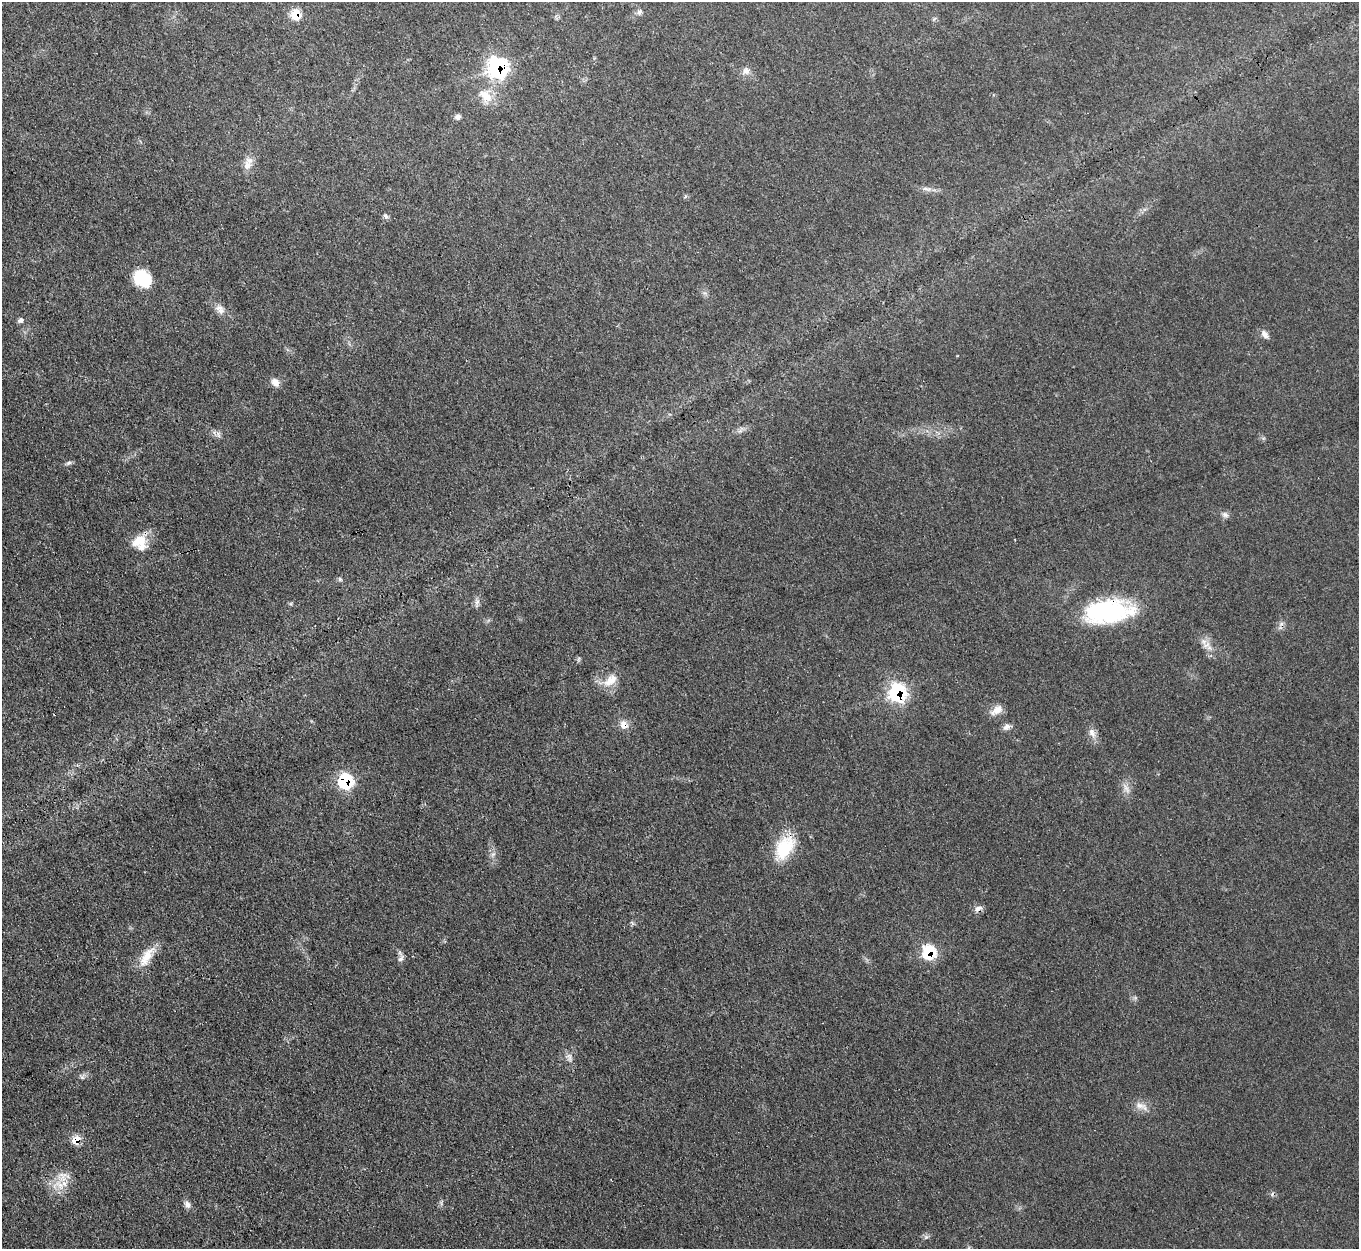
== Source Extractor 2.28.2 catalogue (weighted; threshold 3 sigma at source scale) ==
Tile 7 of 4 x 4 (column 3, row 2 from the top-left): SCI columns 2716-4072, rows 2774-4020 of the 5432 x 5415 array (HDU 1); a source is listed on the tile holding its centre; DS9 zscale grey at full resolution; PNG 1361 x 1251 px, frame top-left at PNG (2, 2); no overlay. Shown black and unused: <1% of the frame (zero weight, under 3 of 4 exposures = <1% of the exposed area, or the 3 px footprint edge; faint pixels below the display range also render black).
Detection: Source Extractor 2.28.2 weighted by HDU 2 'WHT'; one run over the whole footprint, this tile lists its part. Background 0.0638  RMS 0.0063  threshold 0.0284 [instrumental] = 3 sigma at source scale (4.5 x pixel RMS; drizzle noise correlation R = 1.50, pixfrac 1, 0.05/0.05 arcsec/px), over >= 5 px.
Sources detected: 48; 1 cosmic-ray / hot-pixel residue — not listed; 2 inside a brighter listed object's ellipse — not listed separately; the other 45 listed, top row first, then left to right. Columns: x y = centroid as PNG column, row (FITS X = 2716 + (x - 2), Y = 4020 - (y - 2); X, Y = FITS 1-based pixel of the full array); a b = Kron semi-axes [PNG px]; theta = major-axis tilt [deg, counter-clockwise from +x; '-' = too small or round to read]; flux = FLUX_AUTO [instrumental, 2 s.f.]
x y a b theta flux
639 12 9 6 80 1.9
296 14 9 8 - 15
497 68 10 10 - 150
746 71 10 9 - 3.5
485 95 22 14 -50 12
457 117 7 6 - 2.3
247 165 14 11 75 5.8
927 189 15 5 -12 3.2
386 216 8 5 -59 1.5
142 278 18 13 -32 29
220 311 11 9 8 3.9
21 320 7 6 - 2
1264 334 12 7 -59 3.2
275 382 11 8 -61 4.5
740 431 8 4 14 1.9
218 434 11 4 -64 2
68 463 9 5 26 1.4
1225 515 9 7 -18 2.4
139 541 21 15 28 13
340 579 6 5 - 1.1
477 602 10 6 63 2.4
1108 611 55 25 7 76
1206 645 12 7 18 3.7
610 680 23 12 43 9.4
897 692 10 9 - 91
996 710 19 10 36 5.8
624 725 12 10 -67 5.1
1006 727 11 7 31 2.8
1092 732 13 8 -70 4.2
345 781 8 8 - 64
1126 788 18 5 -60 3.6
784 848 35 20 57 26
493 854 8 5 44 1.7
978 909 10 6 38 3.5
929 952 9 9 - 36
146 957 32 12 58 13
401 959 10 5 51 2.1
569 1057 14 7 -76 3.3
82 1077 9 4 -45 1.4
1141 1106 21 9 -21 5.8
76 1139 8 7 - 12
63 1177 39 16 44 13
187 1204 11 7 -66 3
926 1237 6 6 - 1.6
969 1248 6 4 72 0.9
Overlapping masked pixels (flux is a lower limit): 9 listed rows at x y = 296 14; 497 68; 1108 611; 897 692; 624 725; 345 781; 978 909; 929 952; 76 1139
Isophote crosses this tile's border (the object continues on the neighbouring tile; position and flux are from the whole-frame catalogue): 1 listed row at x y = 969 1248